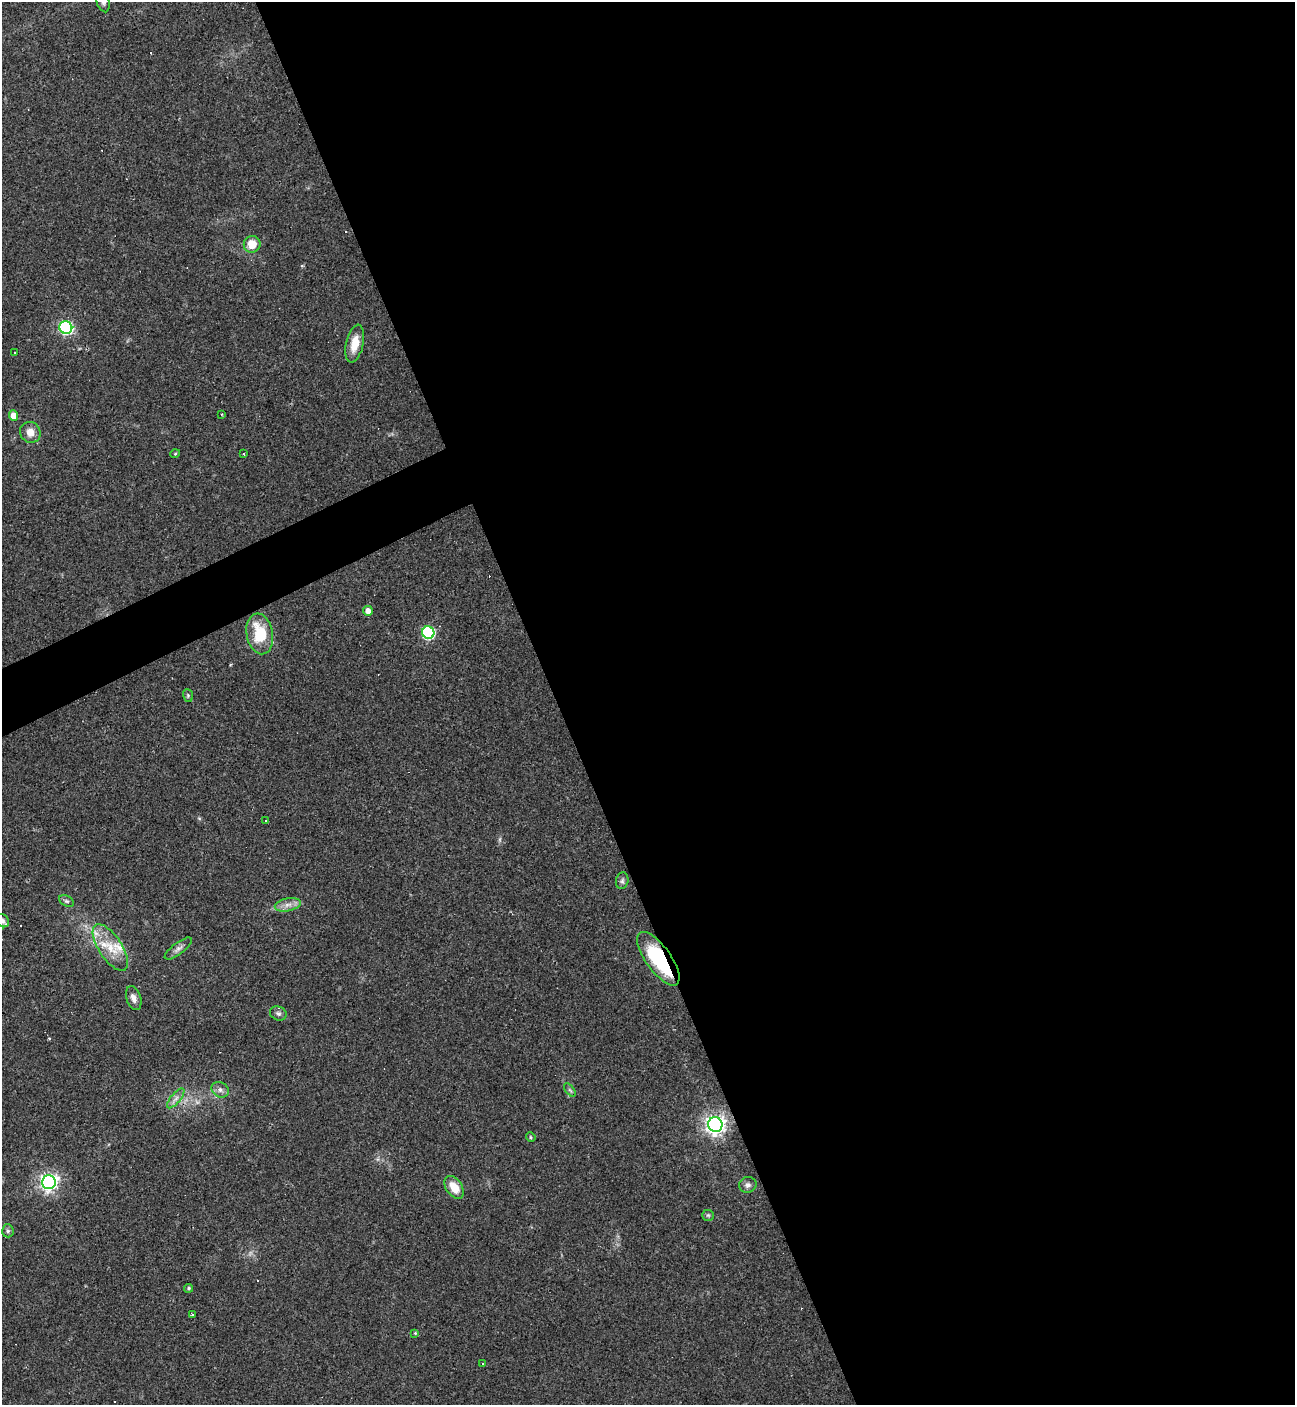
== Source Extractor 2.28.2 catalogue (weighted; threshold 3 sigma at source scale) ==
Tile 8 of 4 x 4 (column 4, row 2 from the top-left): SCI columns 4161-5453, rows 2809-4211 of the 5603 x 5615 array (HDU 1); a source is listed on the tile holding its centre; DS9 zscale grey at full resolution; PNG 1297 x 1407 px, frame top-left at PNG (2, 2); each listed source drawn as its Kron ellipse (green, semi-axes under 4 px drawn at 4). Shown black and unused: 59% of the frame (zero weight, under 3 of 4 exposures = <1% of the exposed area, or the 3 px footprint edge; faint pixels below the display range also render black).
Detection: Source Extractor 2.28.2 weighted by HDU 2 'WHT'; one run over the whole footprint, this tile lists its part. Background 0.0486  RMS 0.0051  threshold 0.0231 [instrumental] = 3 sigma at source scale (4.5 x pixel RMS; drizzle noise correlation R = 1.50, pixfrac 1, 0.05/0.05 arcsec/px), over >= 5 px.
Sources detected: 48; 2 too faint to see at this stretch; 6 cosmic-ray / hot-pixel residue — neither listed nor drawn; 2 inside a brighter listed object's ellipse — not listed separately; the other 38 listed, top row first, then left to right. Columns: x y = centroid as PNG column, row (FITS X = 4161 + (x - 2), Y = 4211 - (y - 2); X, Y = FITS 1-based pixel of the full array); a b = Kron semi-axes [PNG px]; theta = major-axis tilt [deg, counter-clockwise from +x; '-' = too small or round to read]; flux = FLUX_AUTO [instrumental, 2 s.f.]
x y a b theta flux
103 2 11 6 -73 2
252 244 8 8 - 7.9
66 328 6 6 - 96
355 344 19 8 77 8
15 352 3 2 - 0.53
222 414 3 3 - 0.58
14 416 5 4 - 6
30 432 11 10 - 4.8
175 454 5 3 - 0.48
244 454 3 2 - 0.71
368 611 5 4 - 3.8
428 633 6 6 - 70
260 634 20 13 -80 19
188 695 6 5 - 0.77
266 821 3 3 - 4.9
622 881 8 6 75 1.3
67 901 8 5 -26 1
288 905 13 6 11 3.3
2 921 7 6 - 1.3
110 947 27 11 -57 12
178 948 16 5 37 2.3
658 959 32 12 -54 38
134 998 12 7 -72 2.9
278 1013 8 6 -25 1.7
220 1090 9 7 -33 2.3
570 1090 8 4 -52 0.96
176 1098 12 5 50 2.3
715 1125 7 7 - 300
531 1137 5 4 - 0.62
49 1182 7 7 - 220
748 1185 9 8 - 2.1
454 1187 13 8 -55 8.6
708 1215 6 5 - 0.83
8 1231 6 5 - 1.1
189 1288 4 4 - 0.84
192 1315 3 2 - 0.99
415 1333 4 4 - 0.46
483 1363 3 3 - 7.3
Overlapping masked pixels (flux is a lower limit): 1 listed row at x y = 658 959
Isophote crosses this tile's border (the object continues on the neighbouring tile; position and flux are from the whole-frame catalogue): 2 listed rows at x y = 103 2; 2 921